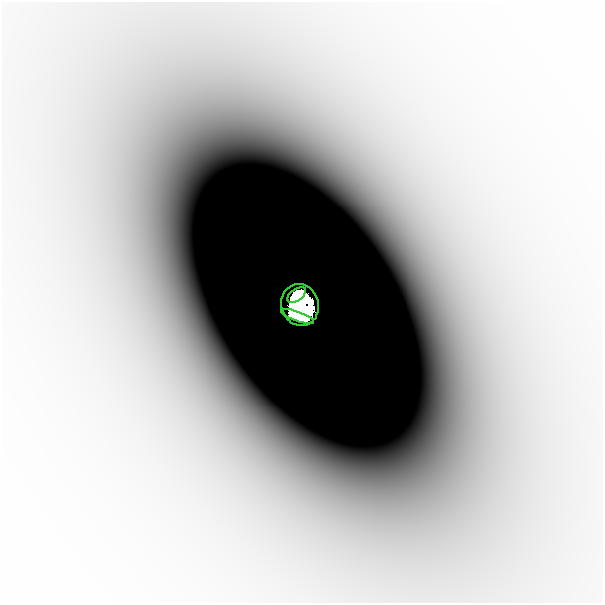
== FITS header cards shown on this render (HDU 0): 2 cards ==
NAXIS1  =                  601
NAXIS2  =                  601

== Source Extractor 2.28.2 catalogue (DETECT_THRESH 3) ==
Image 601 x 601 px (HDU 0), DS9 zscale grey, 1 PNG px = 1 image px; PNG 605 x 605 px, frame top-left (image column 1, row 601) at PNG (2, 2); each listed source drawn as its Kron ellipse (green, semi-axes under 4 px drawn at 4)
Background -1.05e-06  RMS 3.2e-07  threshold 9.63e-07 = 3 sigma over >= 5 px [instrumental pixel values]
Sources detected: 3; all 3 listed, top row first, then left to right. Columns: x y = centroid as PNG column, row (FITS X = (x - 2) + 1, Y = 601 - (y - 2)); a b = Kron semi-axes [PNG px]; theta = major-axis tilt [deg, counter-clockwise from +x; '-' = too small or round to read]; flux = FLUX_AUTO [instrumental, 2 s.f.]
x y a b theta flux
297 295 10 6 35 2.1
300 305 21 18 -74 11
298 316 17 5 -20 2.3